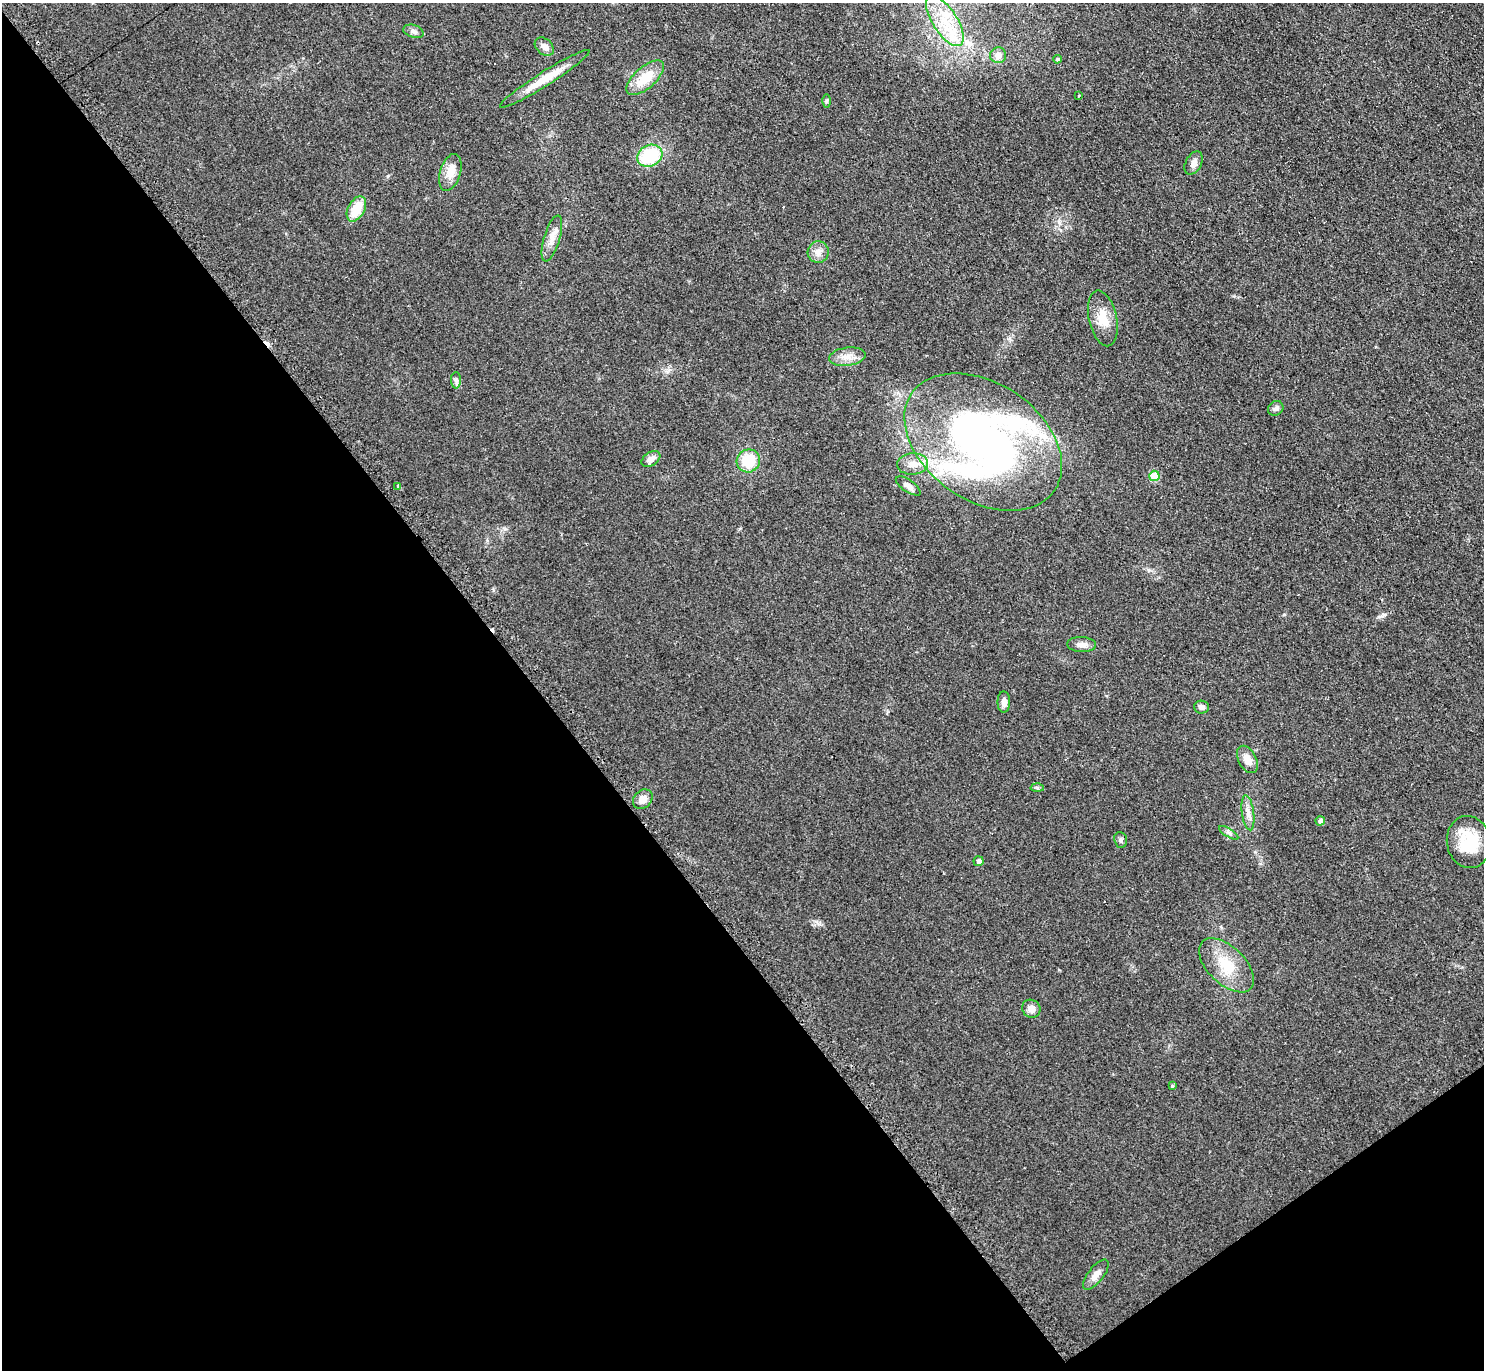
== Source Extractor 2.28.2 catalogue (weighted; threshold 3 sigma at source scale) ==
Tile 14 of 4 x 4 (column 2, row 4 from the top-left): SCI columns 1489-2970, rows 160-1527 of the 5951 x 5939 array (HDU 1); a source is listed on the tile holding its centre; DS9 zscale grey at full resolution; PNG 1486 x 1372 px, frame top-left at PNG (2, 3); each listed source drawn as its Kron ellipse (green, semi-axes under 4 px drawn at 4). Shown black and unused: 39% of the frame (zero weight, under 2 of 3 exposures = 2% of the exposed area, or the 3 px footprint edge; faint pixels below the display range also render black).
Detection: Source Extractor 2.28.2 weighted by HDU 2 'WHT'; one run over the whole footprint, this tile lists its part. Background 0.14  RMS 0.013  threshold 0.0567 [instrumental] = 3 sigma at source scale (4.5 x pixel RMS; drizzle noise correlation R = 1.50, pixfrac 1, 0.05/0.05 arcsec/px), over >= 5 px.
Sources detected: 47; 2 cosmic-ray / hot-pixel residue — neither listed nor drawn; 3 inside a brighter listed object's ellipse — not listed separately; the other 42 listed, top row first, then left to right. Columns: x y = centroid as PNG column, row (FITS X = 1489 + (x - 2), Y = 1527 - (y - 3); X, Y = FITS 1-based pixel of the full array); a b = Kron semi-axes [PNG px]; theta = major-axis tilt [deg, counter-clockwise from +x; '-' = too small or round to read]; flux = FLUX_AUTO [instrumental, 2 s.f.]
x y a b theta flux
945 21 29 12 -57 43
413 31 10 6 -18 4.5
544 47 11 7 -40 8
998 55 8 8 - 10
1057 59 4 4 - 2.4
645 78 23 10 41 31
545 79 53 7 32 31
1079 95 3 3 - 2.2
826 101 6 4 89 1.9
650 156 13 10 27 63
1194 163 12 8 62 7.9
450 172 19 10 73 15
356 209 13 8 61 30
552 239 24 8 73 13
818 252 11 10 - 8.5
1103 318 28 14 -77 24
847 357 18 9 8 12
456 380 8 5 -90 3.3
1276 408 8 7 - 3.7
983 442 86 59 -34 630
651 459 10 6 33 8.9
748 461 12 11 - 39
913 464 15 10 5 14
1154 476 5 5 - 45
908 486 14 6 -35 6.6
398 487 3 3 - 3.1
1081 644 14 7 -3 8.1
1004 702 10 6 -90 6.6
1201 707 7 6 - 4.7
1247 759 14 9 -63 14
1037 788 6 4 -2 1.9
643 799 11 8 46 11
1248 813 17 6 -82 8.7
1320 821 5 4 - 4.9
1229 833 11 4 -32 3.3
1121 840 8 6 -82 3.2
1469 842 26 22 -80 49
979 861 5 5 - 5
1226 965 34 18 -44 43
1031 1009 9 8 - 8.9
1172 1086 4 4 - 1.7
1096 1275 18 7 52 9.5
Unlisted compact peaks at least as high as the median listed source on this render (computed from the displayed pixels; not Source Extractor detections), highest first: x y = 819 924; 1384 615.